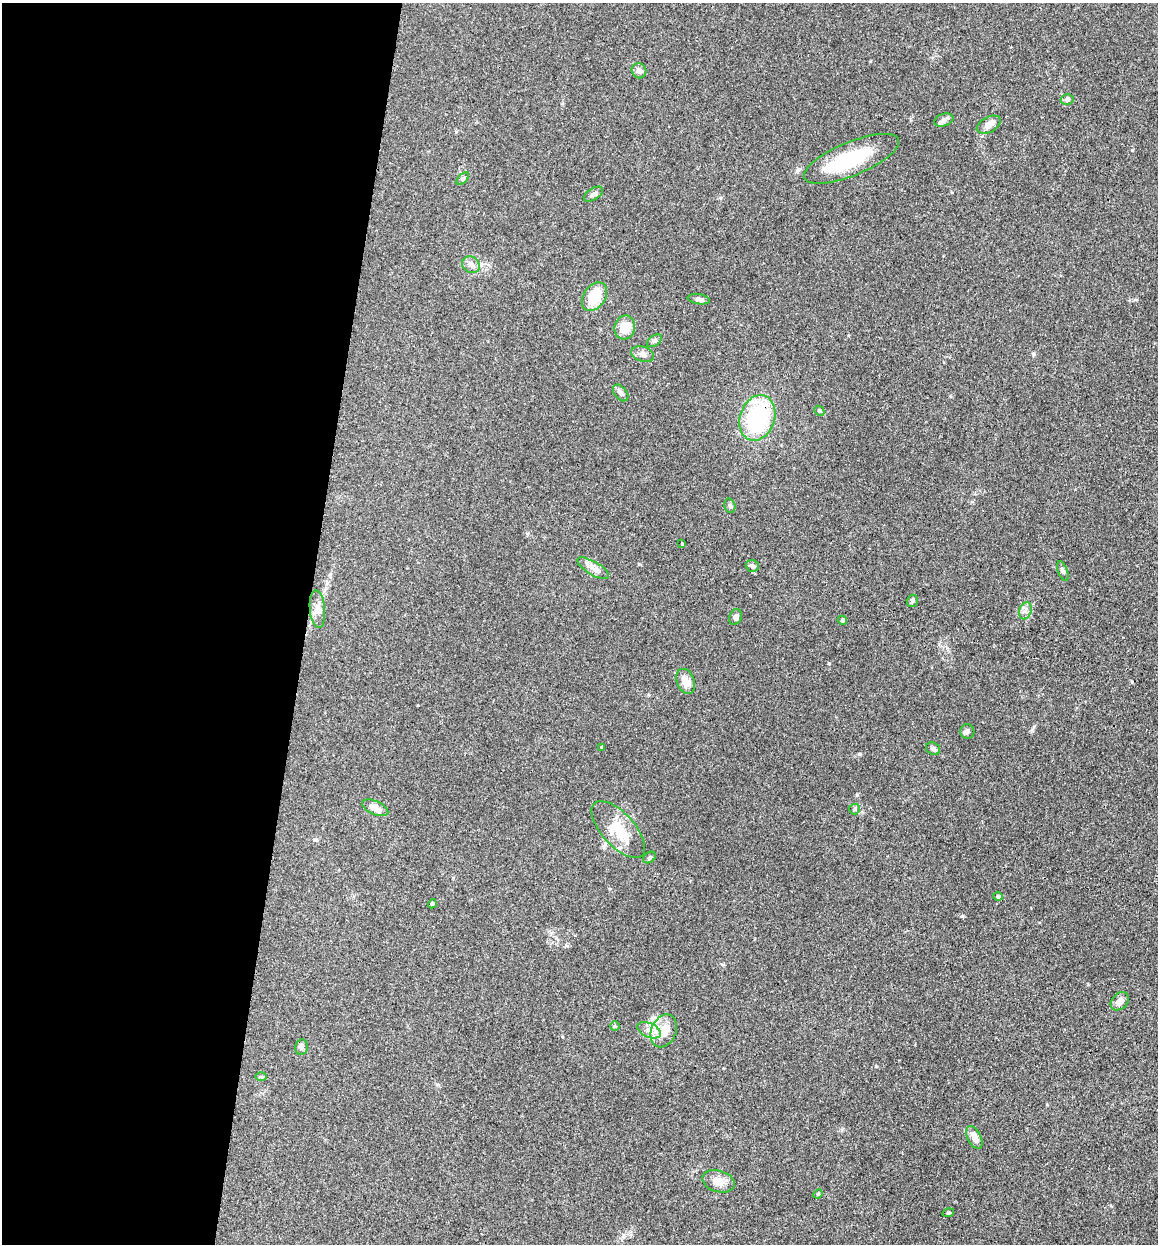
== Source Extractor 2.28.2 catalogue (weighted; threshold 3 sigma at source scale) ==
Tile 5 of 4 x 4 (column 1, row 2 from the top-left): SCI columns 340-1495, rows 3281-4522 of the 6832 x 5775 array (HDU 1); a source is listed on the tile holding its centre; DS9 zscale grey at full resolution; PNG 1160 x 1246 px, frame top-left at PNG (2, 3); each listed source drawn as its Kron ellipse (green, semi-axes under 4 px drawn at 4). Shown black and unused: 26% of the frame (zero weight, under 3 of 4 exposures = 2% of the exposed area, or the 3 px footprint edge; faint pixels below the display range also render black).
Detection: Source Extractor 2.28.2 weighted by HDU 2 'WHT'; one run over the whole footprint, this tile lists its part. Background 0.167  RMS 0.0077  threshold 0.0347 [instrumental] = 3 sigma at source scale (4.5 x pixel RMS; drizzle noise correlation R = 1.50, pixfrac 1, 0.05/0.05 arcsec/px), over >= 5 px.
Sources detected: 48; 1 inside a brighter object's white glare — neither listed nor drawn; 1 inside a brighter listed object's ellipse — not listed separately; the other 46 listed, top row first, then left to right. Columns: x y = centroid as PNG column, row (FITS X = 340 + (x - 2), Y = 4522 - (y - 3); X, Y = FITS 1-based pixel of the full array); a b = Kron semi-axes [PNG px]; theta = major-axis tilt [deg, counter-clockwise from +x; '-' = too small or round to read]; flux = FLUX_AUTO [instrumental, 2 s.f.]
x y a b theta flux
639 71 8 7 - 3.2
1067 100 6 5 - 2.2
944 120 10 6 21 2.7
989 125 13 7 28 4.6
851 159 51 17 22 49
463 179 7 4 45 1.4
593 194 11 5 31 2.5
471 265 9 8 - 3.9
595 297 16 11 55 20
699 299 11 5 -9 2.2
625 327 12 10 76 13
654 341 8 5 36 1.6
643 354 12 7 -17 3.8
621 393 9 6 -50 2.5
819 411 5 4 - 1.1
757 418 23 17 71 70
730 506 7 5 -75 1.4
682 544 3 3 - 2.6
752 566 7 6 - 1.8
593 568 18 6 -30 5.1
1063 571 10 4 -70 1.7
912 601 6 5 - 1.5
317 609 19 7 -85 5.6
1025 611 9 6 73 2.6
736 617 8 6 67 2.3
842 620 5 4 - 1.2
686 681 13 8 -70 7.4
967 731 7 7 - 1.8
602 747 4 4 - 0.67
933 749 7 6 - 1.7
375 808 14 6 -24 5.8
854 809 5 5 - 1.2
618 829 35 16 -48 21
649 857 7 5 36 1.3
998 897 4 4 - 1.7
432 904 5 4 - 1.4
1120 1001 10 7 47 5.6
615 1026 5 4 - 0.87
649 1030 12 7 -24 4.9
664 1031 17 12 66 9.9
301 1047 8 6 79 2.3
261 1077 6 4 0 0.98
974 1137 12 6 -63 6.2
719 1181 16 10 -16 7.1
818 1194 5 4 - 0.86
948 1213 6 4 18 1
Overlapping masked pixels (flux is a lower limit): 1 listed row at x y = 757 418
Unlisted compact peaks at least as high as the median listed source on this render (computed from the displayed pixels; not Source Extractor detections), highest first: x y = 962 916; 857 795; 1132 150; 876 1066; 829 663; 859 754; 1032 730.